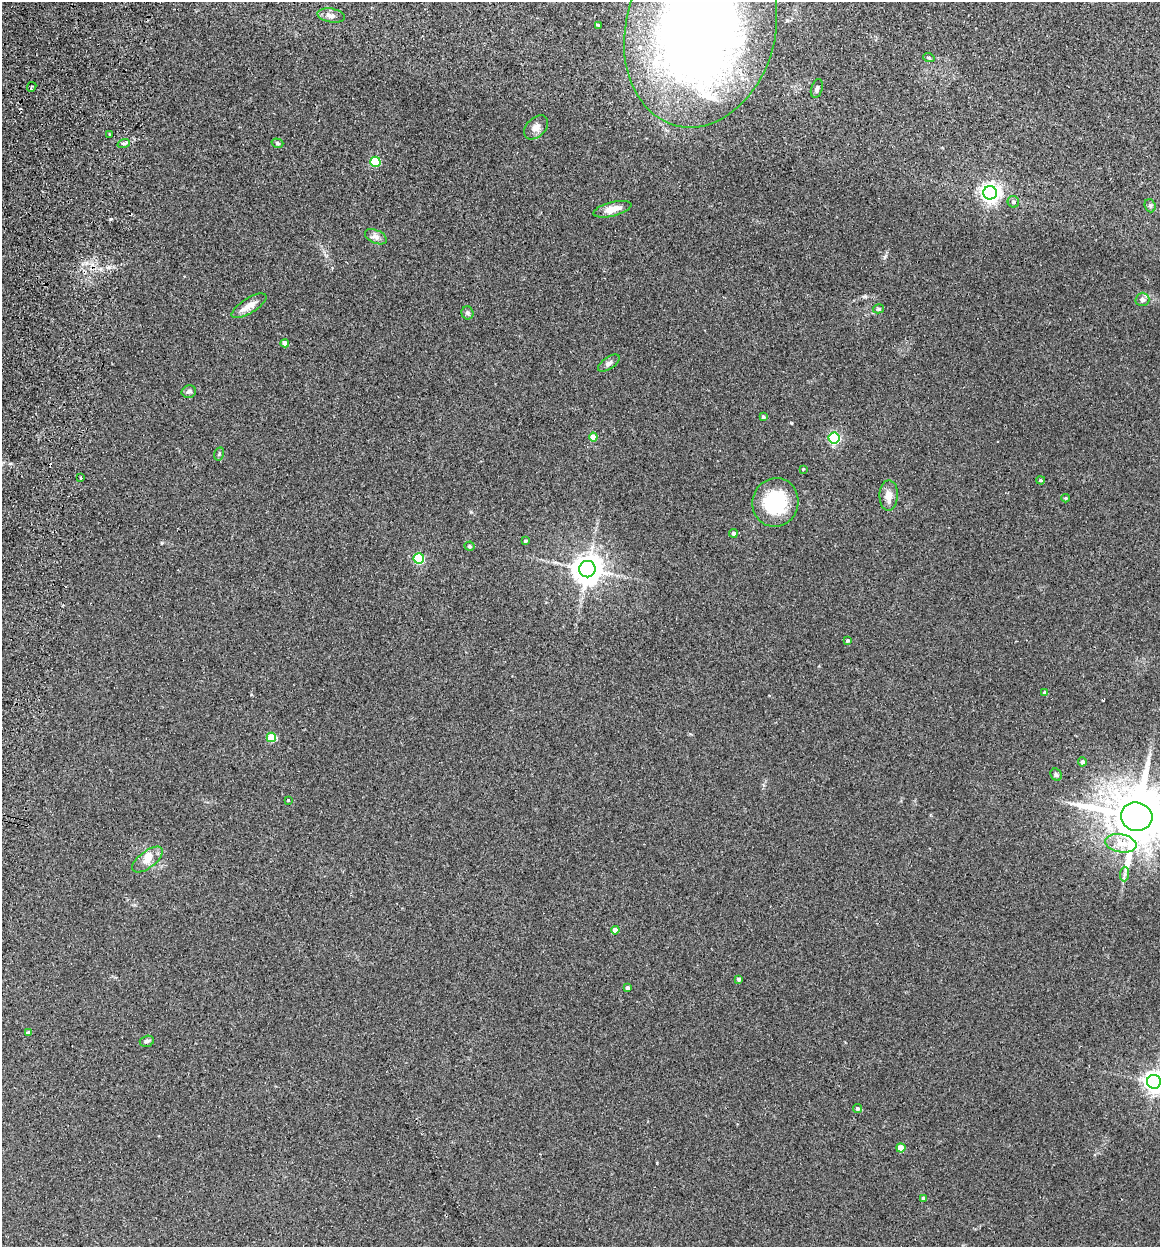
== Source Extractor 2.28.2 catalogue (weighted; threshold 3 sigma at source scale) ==
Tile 11 of 4 x 4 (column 3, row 3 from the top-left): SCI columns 2498-3655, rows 1259-2503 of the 5112 x 5007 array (HDU 1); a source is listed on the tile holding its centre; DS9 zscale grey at full resolution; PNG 1162 x 1249 px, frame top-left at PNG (2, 2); each listed source drawn as its Kron ellipse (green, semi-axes under 4 px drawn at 4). Shown black and unused: <1% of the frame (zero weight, under 2 of 3 exposures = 3% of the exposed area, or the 3 px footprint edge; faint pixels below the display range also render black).
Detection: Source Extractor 2.28.2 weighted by HDU 2 'WHT'; one run over the whole footprint, this tile lists its part. Background 0.0477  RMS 0.0086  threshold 0.0386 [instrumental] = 3 sigma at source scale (4.5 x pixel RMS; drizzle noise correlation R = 1.50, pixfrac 1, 0.05/0.05 arcsec/px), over >= 5 px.
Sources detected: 61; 1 inside a brighter object's white glare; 2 cosmic-ray / hot-pixel residue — neither listed nor drawn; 1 inside a brighter listed object's ellipse — not listed separately; the other 57 listed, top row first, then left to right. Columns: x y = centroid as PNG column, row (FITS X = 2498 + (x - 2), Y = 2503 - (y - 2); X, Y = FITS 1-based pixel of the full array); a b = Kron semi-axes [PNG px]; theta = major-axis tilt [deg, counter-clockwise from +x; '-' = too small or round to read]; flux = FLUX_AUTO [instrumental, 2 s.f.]
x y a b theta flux
331 15 14 7 -11 3.8
598 25 3 3 - 0.9
701 30 99 75 75 870
929 58 6 3 -19 1
32 87 5 3 - 0.96
817 89 9 5 73 2.1
536 127 14 9 46 5.2
110 134 4 2 - 0.76
124 143 6 4 18 1.4
277 143 6 4 -16 1.2
375 162 5 5 - 40
990 193 7 6 - 390
1013 202 6 5 - 2.1
1150 206 7 5 -70 1.5
612 209 19 7 14 8.5
376 237 12 6 -24 3.5
1142 299 7 6 - 4
249 306 20 7 32 7.5
878 309 5 4 - 1.2
467 313 6 6 - 2.1
285 343 4 4 - 5.3
609 363 12 6 35 2.7
189 391 7 6 - 2.2
763 417 4 3 - 1.5
593 437 4 4 - 8.9
834 438 5 5 - 100
219 454 7 5 77 1.3
803 469 4 3 - 0.73
81 478 3 3 - 3.4
1041 480 4 3 - 1.1
889 495 15 9 88 6.7
1066 498 4 4 - 0.9
775 502 24 23 - 45
733 533 4 4 - 1.9
525 541 3 3 - 1.3
469 546 5 4 - 1.7
419 558 5 5 - 56
587 569 8 8 - 1300
848 641 3 3 - 1.2
1045 693 4 4 - 3.2
271 737 5 4 - 24
1082 762 4 4 - 2.8
1056 775 6 5 - 1.6
288 800 3 3 - 0.71
1137 817 16 14 -15 5800
1121 843 16 9 -9 11
147 860 18 8 37 8.2
1125 874 7 4 88 2
615 930 4 4 - 6.2
739 979 4 4 - 1.7
628 988 4 3 - 2.5
28 1033 4 4 - 2.5
147 1041 7 5 17 2
1154 1082 7 7 - 530
857 1108 4 4 - 1.8
901 1148 4 4 - 12
924 1198 4 3 - 2.9
Isophote crosses this tile's border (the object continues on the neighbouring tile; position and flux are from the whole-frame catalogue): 3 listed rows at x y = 701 30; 1137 817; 1154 1082
Unlisted compact peaks at least as high as the median listed source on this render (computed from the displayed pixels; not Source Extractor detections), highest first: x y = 111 219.